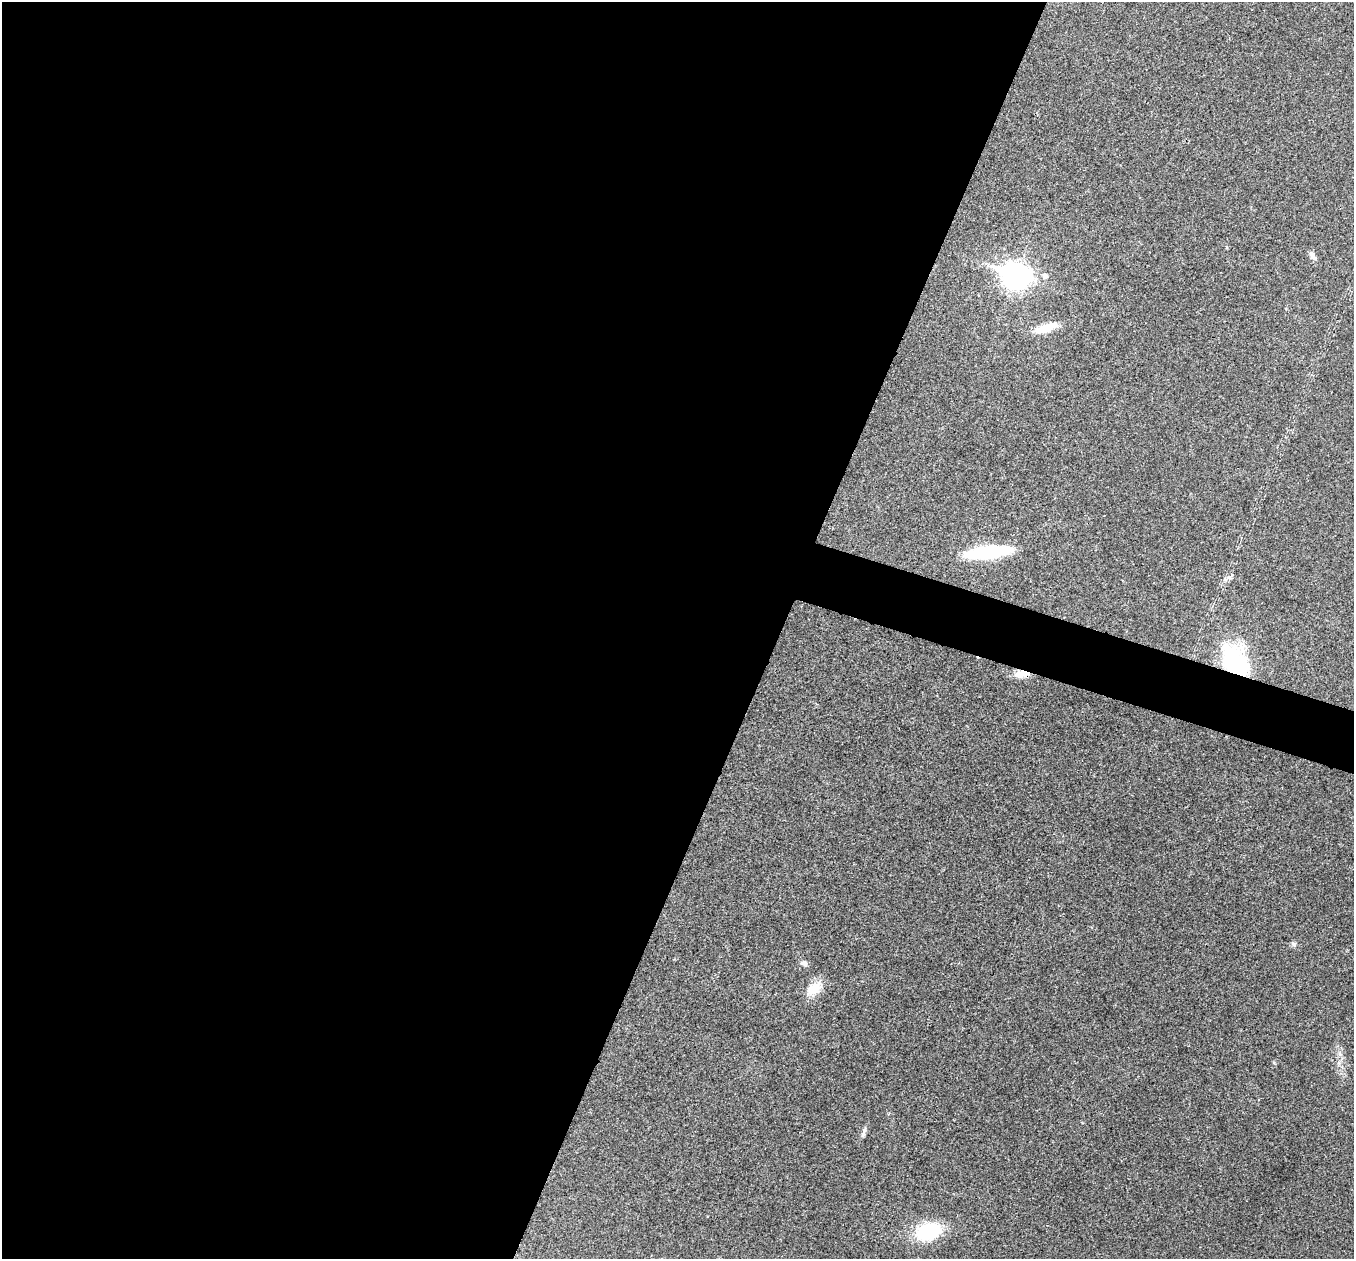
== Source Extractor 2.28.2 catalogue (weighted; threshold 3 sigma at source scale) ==
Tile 5 of 4 x 4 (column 1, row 2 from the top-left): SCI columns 3-1354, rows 2651-3907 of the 5419 x 5431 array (HDU 1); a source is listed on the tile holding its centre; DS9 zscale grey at full resolution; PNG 1356 x 1261 px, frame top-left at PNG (2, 2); no overlay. Shown black and unused: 60% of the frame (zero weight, under 3 of 4 exposures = <1% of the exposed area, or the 3 px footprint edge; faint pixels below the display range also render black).
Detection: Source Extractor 2.28.2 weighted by HDU 2 'WHT'; one run over the whole footprint, this tile lists its part. Background 0.021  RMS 0.004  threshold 0.0182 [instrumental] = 3 sigma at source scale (4.5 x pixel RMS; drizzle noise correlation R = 1.50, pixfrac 1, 0.05/0.05 arcsec/px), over >= 5 px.
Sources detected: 12; all 12 listed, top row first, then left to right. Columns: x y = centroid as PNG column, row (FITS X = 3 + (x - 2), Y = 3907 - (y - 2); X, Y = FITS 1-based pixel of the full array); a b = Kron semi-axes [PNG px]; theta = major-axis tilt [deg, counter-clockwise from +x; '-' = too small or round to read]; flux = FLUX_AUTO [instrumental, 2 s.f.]
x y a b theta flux
1312 256 12 6 -61 1.9
1016 276 11 9 -18 360
1045 276 6 6 - 1.4
1046 328 29 10 18 7.2
988 552 40 11 6 37
1235 661 41 26 -57 36
1021 674 18 9 0 4.6
1293 944 8 6 0 0.94
804 963 10 7 -30 1.3
814 989 24 13 36 6.8
863 1133 12 5 66 1.3
928 1231 21 14 19 29
Overlapping masked pixels (flux is a lower limit): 2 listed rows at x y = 1235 661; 1021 674
Unlisted compact peaks at least as high as the median listed source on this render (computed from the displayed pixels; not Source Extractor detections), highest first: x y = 1274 1063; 1229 577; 1340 1054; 1339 1062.